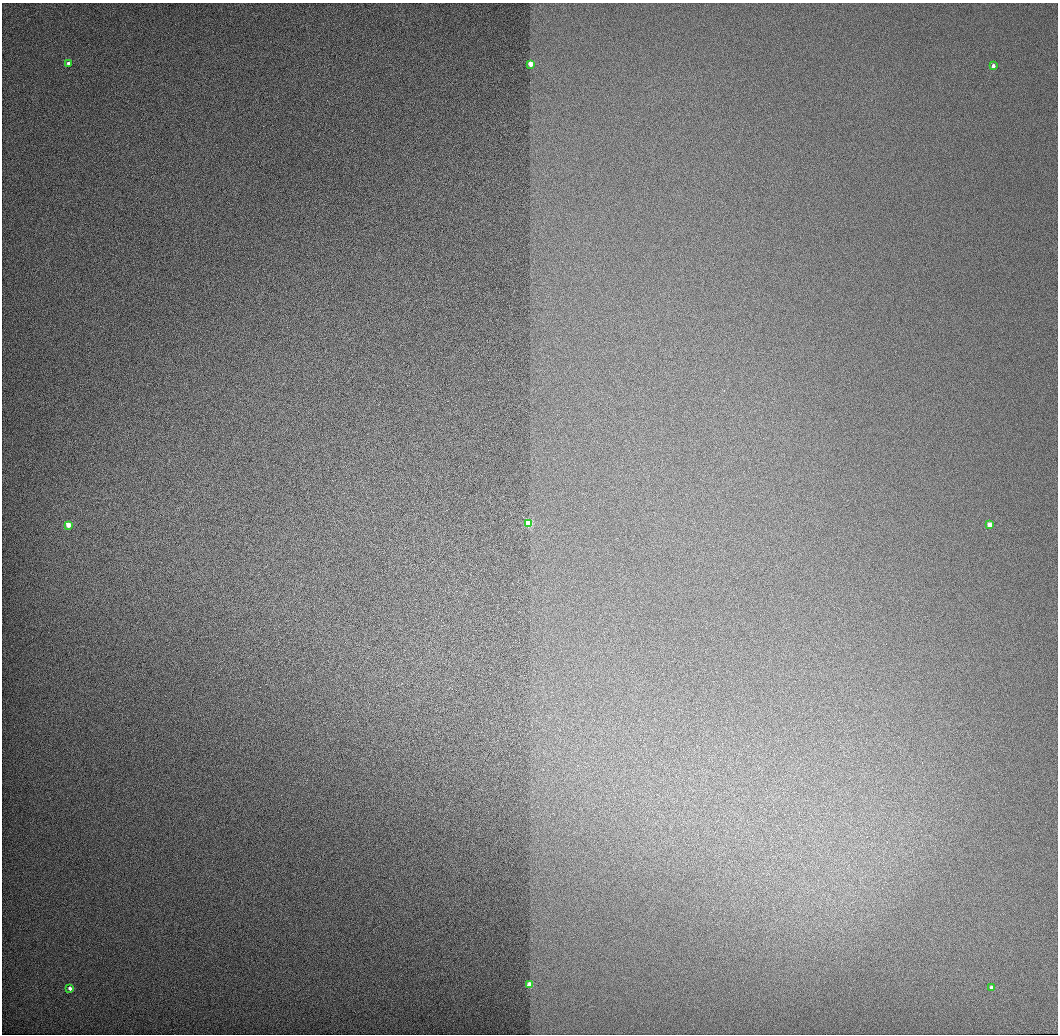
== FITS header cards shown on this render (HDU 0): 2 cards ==
NAXIS1  =                 1056 / Length of Axis 1 (Serial)
NAXIS2  =                 1032 / Length of Axis 2 (Parallel)

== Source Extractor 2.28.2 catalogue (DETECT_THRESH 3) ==
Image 1056 x 1032 px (HDU 0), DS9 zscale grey, 1 PNG px = 1 image px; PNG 1060 x 1036 px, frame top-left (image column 1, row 1032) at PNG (2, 3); each listed source drawn as its Kron ellipse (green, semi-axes under 4 px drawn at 4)
Background 519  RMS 3.5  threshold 10.4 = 3 sigma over >= 5 px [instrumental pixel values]
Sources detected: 9; all 9 listed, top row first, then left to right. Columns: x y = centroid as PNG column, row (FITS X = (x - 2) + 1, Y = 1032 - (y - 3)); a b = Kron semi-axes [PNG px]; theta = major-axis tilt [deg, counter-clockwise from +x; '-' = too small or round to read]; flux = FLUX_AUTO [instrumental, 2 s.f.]
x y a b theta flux
68 63 3 3 - 3000
531 64 3 3 - 13000
993 66 3 3 - 2700
528 524 3 3 - 66000
68 525 3 3 - 18000
989 525 3 3 - 16000
529 985 3 3 - 22000
70 988 3 3 - 3400
992 988 4 3 - 2800